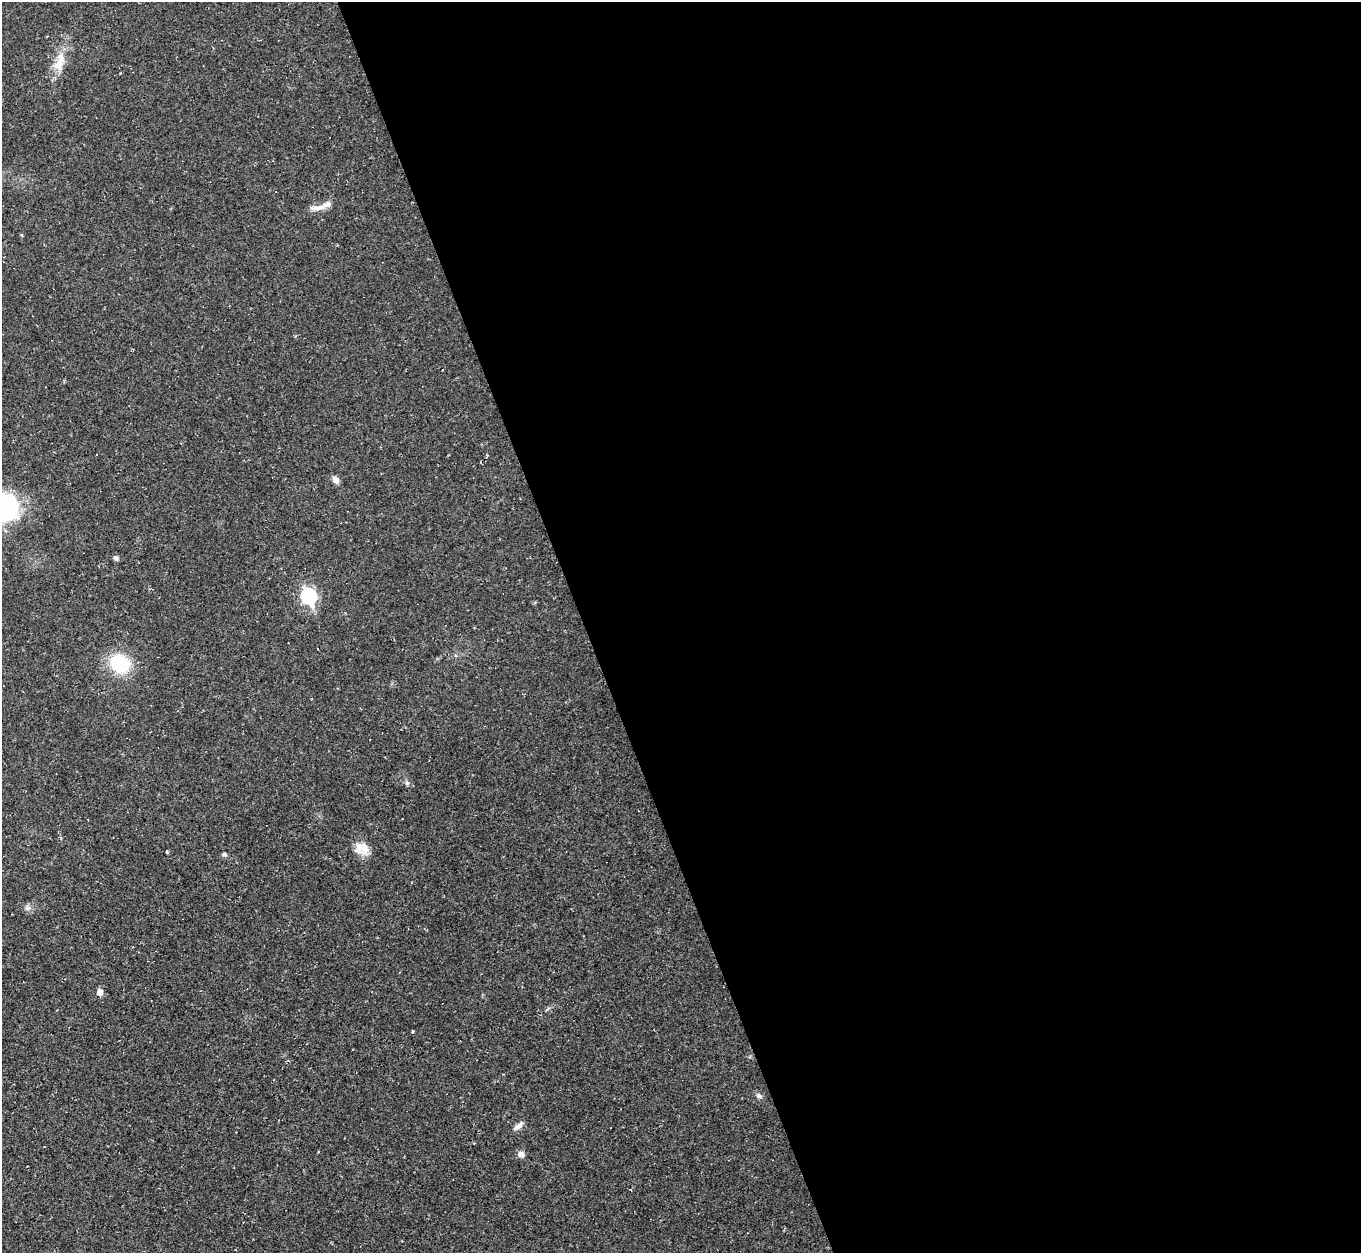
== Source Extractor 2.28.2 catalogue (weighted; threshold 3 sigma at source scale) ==
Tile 8 of 4 x 4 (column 4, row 2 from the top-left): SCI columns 4079-5437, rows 2775-4025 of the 5437 x 5422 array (HDU 1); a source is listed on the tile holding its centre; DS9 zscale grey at full resolution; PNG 1363 x 1255 px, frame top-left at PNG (2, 2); no overlay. Shown black and unused: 57% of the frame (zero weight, under 2 of 3 exposures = <1% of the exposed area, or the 3 px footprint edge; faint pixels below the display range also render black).
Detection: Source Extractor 2.28.2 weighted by HDU 2 'WHT'; one run over the whole footprint, this tile lists its part. Background 0.052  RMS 0.007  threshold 0.0317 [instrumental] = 3 sigma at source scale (4.5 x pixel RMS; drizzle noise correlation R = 1.50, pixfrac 1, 0.05/0.05 arcsec/px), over >= 5 px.
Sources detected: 17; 2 cosmic-ray / hot-pixel residue — not listed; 1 inside a brighter listed object's ellipse — not listed separately; the other 14 listed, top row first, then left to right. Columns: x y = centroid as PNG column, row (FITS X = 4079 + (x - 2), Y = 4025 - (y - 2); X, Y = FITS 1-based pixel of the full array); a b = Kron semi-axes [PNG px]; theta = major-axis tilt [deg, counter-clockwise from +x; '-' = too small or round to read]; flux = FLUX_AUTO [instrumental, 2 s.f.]
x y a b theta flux
60 62 29 12 71 14
318 208 23 6 7 5.2
335 480 10 7 -51 3.3
116 558 7 6 - 1.9
309 596 8 7 - 110
120 663 23 19 -31 36
407 783 7 5 -46 1.5
362 848 19 14 -20 9.4
224 854 6 5 - 1.4
27 908 8 5 -11 2
100 992 6 5 - 5.5
759 1096 9 6 -21 2.1
519 1126 14 6 38 3.5
521 1154 8 7 - 2.9